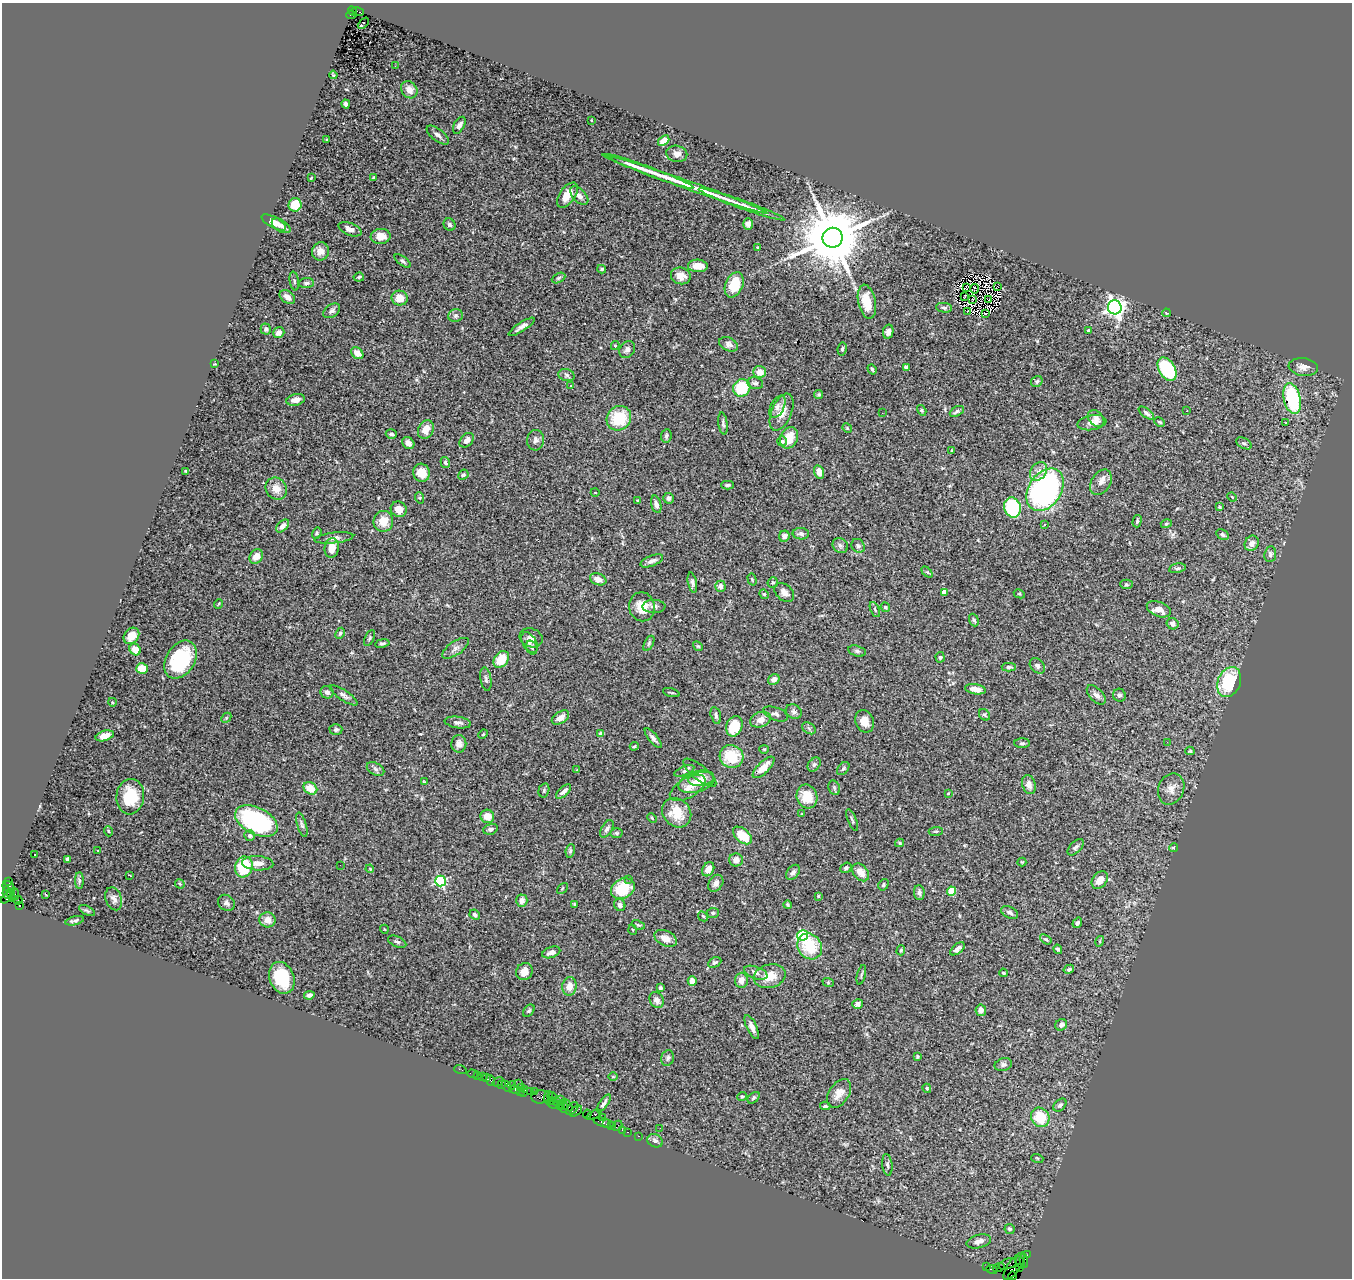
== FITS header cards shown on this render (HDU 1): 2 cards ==
NAXIS1  =                 1350
NAXIS2  =                 1276

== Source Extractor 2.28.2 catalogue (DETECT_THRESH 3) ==
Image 1350 x 1276 px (HDU 1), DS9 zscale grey, 1 PNG px = 1 image px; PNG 1354 x 1280 px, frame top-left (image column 1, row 1276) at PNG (2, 3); each listed source drawn as its Kron ellipse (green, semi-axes under 4 px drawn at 4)
Background 3.14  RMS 0.076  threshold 0.227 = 3 sigma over >= 5 px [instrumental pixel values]
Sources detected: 403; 3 with non-positive FLUX_AUTO (blend fragments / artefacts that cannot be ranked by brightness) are neither listed nor drawn; the other 400 listed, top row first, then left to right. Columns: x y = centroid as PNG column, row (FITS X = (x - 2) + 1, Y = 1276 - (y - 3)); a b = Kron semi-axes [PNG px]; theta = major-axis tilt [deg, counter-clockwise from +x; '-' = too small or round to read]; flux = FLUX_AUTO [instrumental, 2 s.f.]
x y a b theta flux
353 11 5 3 - 330
358 11 6 3 -20 650
351 15 5 2 - 810
363 23 6 2 46 9.1
395 66 2 2 - 7.7
333 75 4 3 - 5.3
409 90 9 7 -51 41
346 104 4 3 - 14
591 120 3 2 - 3.6
459 125 9 5 61 22
438 135 13 6 -38 22
327 139 3 2 - 3.5
664 140 6 4 38 53
677 154 10 8 -11 30
650 171 47 2 -21 110
374 177 3 3 - 4.2
311 178 3 2 - 3.4
685 184 87 3 -19 230
567 195 14 7 54 68
579 196 11 6 -46 27
742 204 46 3 -20 65
295 205 7 6 - 89
274 222 13 5 -28 48
748 224 6 5 - 18
449 225 6 5 - 12
281 226 10 6 -31 20
350 229 12 6 -22 28
381 236 10 7 5 72
832 238 10 10 - 52000
758 247 3 3 - 4.9
321 251 9 8 - 37
403 261 9 4 -38 11
698 266 10 6 -3 49
602 269 4 3 - 8.6
681 276 10 8 -16 47
359 277 5 4 - 6.7
558 278 7 4 28 8.2
294 281 9 4 -79 8.8
306 283 7 5 2 11
734 285 13 8 67 140
966 287 2 2 - 5.6
998 287 3 2 - 6.7
974 289 5 2 - 6.5
287 297 8 6 -38 35
964 297 3 2 - 4.3
400 298 8 7 - 63
973 300 4 2 - 4.7
988 300 2 2 - 5.6
867 302 17 8 -78 120
1115 307 7 7 - 2500
944 308 8 4 -7 11
332 311 9 6 35 16
967 311 3 2 - 2.1
985 313 3 2 - 7.2
1166 313 4 3 - 5.5
456 316 7 6 - 14
522 327 15 4 33 24
266 329 5 5 - 12
1088 330 3 3 - 8.6
888 332 7 5 77 21
279 333 6 5 - 28
729 344 10 6 -26 19
615 346 4 4 - 5.7
627 349 9 7 52 20
842 349 7 4 79 8.9
357 353 7 5 -41 54
215 364 4 3 - 4.6
906 367 4 4 - 13
1303 367 15 9 -6 31
872 369 5 3 - 7.7
1167 369 13 8 -59 480
760 372 6 6 - 50
566 375 8 6 -18 13
1037 381 6 5 - 10
755 383 8 6 -13 13
571 386 3 2 - 9.1
742 388 9 8 - 190
819 394 4 4 - 7.7
1292 399 16 8 -77 450
296 400 9 5 12 36
777 407 12 7 63 22
922 410 6 4 -58 6.6
957 411 8 4 27 14
1187 411 3 2 - 9.3
782 412 20 10 67 70
882 413 2 2 - 17
1146 413 9 4 -37 15
619 418 13 11 45 180
1096 418 9 7 -46 20
1159 422 5 3 - 6.4
723 423 11 4 -82 13
1092 423 14 7 10 32
1285 423 2 2 - 36
847 428 5 4 - 5
426 429 9 7 62 54
391 434 5 4 - 12
666 436 7 5 81 12
789 438 11 8 65 86
467 440 8 6 45 25
536 440 10 8 85 22
782 441 5 5 - 12
408 443 7 5 -47 27
1244 443 8 5 -29 11
952 450 4 2 - 3.4
445 462 5 4 - 13
186 471 3 2 - 5.2
1038 471 10 7 52 33
819 472 7 5 -74 40
421 473 9 8 - 69
463 475 5 4 - 9.2
1101 482 14 9 59 35
728 485 6 4 2 9.8
276 489 11 10 - 52
1045 490 23 16 56 1300
595 492 4 3 - 3.5
1232 497 5 3 - 4.5
420 498 6 3 -71 6.1
669 498 5 5 - 14
638 501 3 3 - 9.7
656 504 9 5 -75 20
1012 507 10 8 -73 320
1220 507 4 3 - 4.1
399 509 8 7 - 40
383 521 10 10 - 67
1137 521 6 4 75 9.1
1045 524 4 3 - 5.6
1166 524 5 4 - 6.5
283 526 8 4 45 29
317 533 5 4 - 7.4
801 534 8 5 -3 17
1222 535 7 5 -29 10
784 536 6 5 - 24
334 538 19 5 6 25
1252 543 8 6 58 30
840 545 8 7 - 15
858 546 7 6 - 13
332 548 10 7 84 60
1270 554 8 5 84 13
256 556 8 6 56 44
652 561 12 5 22 21
1177 568 8 4 11 10
927 572 6 4 -44 7.2
598 579 8 5 -21 39
752 579 6 3 -75 5.5
692 583 10 4 -79 14
773 583 5 5 - 7.9
1126 584 6 4 1 8.2
720 586 5 5 - 27
944 592 4 4 - 63
784 593 11 7 -41 25
764 594 5 4 - 5.1
1019 594 6 4 -27 6.5
218 604 5 3 - 4.3
654 606 11 6 -1 21
642 607 14 13 - 94
885 607 5 4 - 9.9
1159 609 12 7 -21 47
875 610 8 4 -64 8.4
974 620 6 4 -69 9.4
1172 624 6 5 - 18
340 633 6 3 63 7.4
131 636 9 7 51 54
370 638 9 4 64 7.6
531 638 12 9 -18 25
530 642 11 6 -60 18
382 643 7 4 9 9.4
649 643 8 4 64 9
698 646 5 4 - 6.2
532 647 7 5 -69 12
455 648 15 6 35 25
135 649 6 5 - 58
857 651 9 5 -15 12
940 657 5 4 - 5.8
501 659 9 6 52 120
181 660 20 14 58 380
1037 666 9 6 -47 18
1009 667 7 4 -2 13
142 669 6 5 - 100
486 679 12 5 -81 14
774 679 6 5 - 30
1229 682 15 11 67 270
975 689 10 5 -10 35
327 692 6 6 - 19
671 692 9 3 -15 6.5
344 695 16 5 -34 19
1096 695 12 6 -46 24
1119 695 6 6 - 13
112 702 4 3 - 4.5
794 712 8 6 -30 18
776 714 13 6 -20 19
716 715 8 5 -76 13
984 715 6 5 - 8.2
560 717 9 5 33 38
226 718 6 4 46 6.8
760 720 11 7 22 43
864 721 12 9 -68 46
458 722 13 5 -8 18
734 726 10 8 68 150
809 728 7 5 -32 11
336 729 6 5 - 11
483 734 5 4 - 5.1
601 734 4 4 - 45
105 736 9 5 17 39
653 738 12 4 -52 16
1167 742 3 2 - 5.9
1022 743 8 5 1 9
459 744 9 7 90 29
634 746 4 3 - 5.9
764 749 4 4 - 5.3
1190 751 4 4 - 5.9
731 756 12 11 - 170
814 764 8 5 48 11
764 767 14 6 44 64
843 768 7 5 50 8.2
375 769 9 6 -28 16
577 770 3 2 - 5.8
684 771 11 4 22 12
700 773 20 7 -39 28
701 779 13 7 8 44
424 782 4 3 - 4.4
696 782 19 10 17 81
1029 785 10 6 -72 24
310 788 7 5 -33 78
688 788 20 10 30 45
834 788 7 5 -70 9.1
1171 789 16 12 67 46
544 790 7 5 76 9
564 791 9 4 43 23
948 793 4 2 - 3
807 796 12 10 -72 110
130 797 18 14 84 180
677 813 16 13 -46 120
802 814 3 3 - 3.8
487 816 7 6 - 56
652 818 5 3 - 4.8
852 820 11 3 -67 8.6
256 821 23 13 -27 630
302 825 13 4 -74 15
490 829 7 5 15 16
607 829 9 5 60 17
108 831 5 3 - 4.6
936 831 7 4 4 7.8
617 833 6 5 - 8.4
249 835 5 5 - 17
742 835 11 6 -40 100
899 843 4 4 - 4.9
1076 847 10 5 47 14
1173 848 4 4 - 7
98 851 3 3 - 8.5
570 851 7 4 81 9.6
34 855 2 2 - 4.4
67 859 3 3 - 8.8
736 860 7 6 - 33
1022 862 4 4 - 5.7
258 863 16 7 -3 36
340 865 2 2 - 10
244 867 10 8 71 260
846 868 6 5 - 11
370 869 4 3 - 4
708 869 7 5 61 40
793 872 8 5 52 17
861 872 10 7 -50 46
129 875 4 2 - 7
629 879 3 2 - 13
79 880 8 4 -90 9.6
1100 880 10 7 52 46
440 881 5 5 - 500
9 882 3 2 - 250
716 883 9 6 55 26
180 884 5 4 - 5.3
883 885 6 4 56 8.1
9 887 6 5 - 580
562 888 6 2 45 4.2
623 889 12 9 29 160
951 891 4 4 - 150
7 892 6 3 84 510
10 893 4 3 - 370
919 893 7 5 -86 15
15 894 6 2 -78 280
45 894 3 2 - 4
818 896 3 3 - 5.1
7 897 7 4 42 800
12 899 3 3 - 1100
114 899 12 8 -72 23
18 900 4 3 - 46
522 901 6 5 - 29
226 903 9 7 -39 19
575 904 4 3 - 5.4
19 905 4 3 - 2500
620 905 6 5 - 17
788 905 4 4 - 8.2
87 911 9 4 -26 9.1
1010 912 9 5 -26 16
713 913 6 5 - 8.7
475 915 6 4 -44 14
703 916 6 4 -45 7.2
268 920 8 7 - 38
75 921 9 4 15 11
1077 923 5 4 - 11
638 925 7 4 -23 7
384 929 4 3 - 3.4
633 930 5 3 - 3.7
802 935 5 5 - 450
666 938 12 7 -25 44
1046 939 6 4 -36 7.7
1100 941 5 3 - 5.5
397 942 10 5 -24 12
810 946 14 12 -52 180
957 949 8 4 39 20
1058 949 5 3 - 10
901 950 5 4 - 7.3
551 952 9 5 20 25
715 962 7 5 28 12
1069 969 5 4 - 10
524 972 9 8 - 45
756 973 12 6 -21 20
1003 973 4 3 - 5.4
861 975 10 2 76 7
770 976 16 12 14 81
282 978 16 12 -68 190
741 980 7 6 - 31
692 981 5 4 - 42
828 982 6 3 -19 5.5
569 986 9 7 80 48
660 988 4 3 - 11
309 995 5 4 - 20
657 1000 8 6 -60 32
858 1004 5 5 - 29
981 1010 6 5 - 25
529 1011 7 5 49 8.1
1061 1025 6 5 - 18
752 1027 13 5 -65 28
917 1056 4 3 - 5.2
668 1058 8 6 72 14
1003 1065 9 6 15 19
460 1069 6 2 -19 65
472 1074 5 2 - 120
478 1076 3 2 - 120
482 1077 4 3 - 190
487 1077 3 2 - 51
613 1077 5 3 - 4.3
491 1080 5 4 - 160
498 1082 6 3 35 500
518 1083 3 2 - 450
501 1084 3 3 - 200
512 1085 4 3 - 540
507 1086 6 4 -50 780
522 1087 2 2 - 58
927 1088 5 3 - 5.8
515 1089 5 3 - 380
525 1090 3 2 - 180
520 1091 3 2 - 130
530 1092 2 2 - 170
534 1092 2 2 - 99
524 1093 3 3 - 180
839 1093 16 10 57 53
742 1096 5 4 - 5.8
541 1097 9 6 5 1000
548 1097 6 3 78 420
552 1097 5 3 - 630
754 1098 7 4 41 7.9
560 1099 2 2 - 130
552 1100 4 3 - 580
557 1101 3 2 - 200
604 1103 10 4 54 15
555 1104 8 3 -14 1000
561 1105 4 3 - 430
567 1105 7 3 -47 690
1060 1105 7 5 46 14
825 1106 5 4 - 7.6
564 1107 6 3 89 510
572 1108 7 4 47 1000
576 1111 7 3 39 220
587 1114 4 3 - 130
594 1115 8 3 25 520
602 1117 3 2 - 180
1040 1117 10 9 - 140
604 1123 11 3 -17 770
607 1124 4 3 - 300
612 1126 3 3 - 290
617 1126 5 2 - 490
660 1128 2 2 - 5.9
622 1130 2 2 - 47
627 1132 3 2 - 220
638 1136 3 2 - 120
655 1141 8 6 -25 16
1037 1158 6 3 -18 5.1
887 1165 11 5 -83 13
1009 1229 5 5 - 8.9
979 1241 12 6 15 29
1027 1255 2 2 - 85
1024 1261 7 4 -88 460
1020 1262 6 2 -61 590
1008 1264 9 5 19 1000
1014 1266 16 6 54 1500
987 1267 2 2 - 42
999 1267 6 2 19 190
1019 1267 3 2 - 120
992 1270 5 3 - 210
1012 1276 4 3 - 110
At the frame edge (FLAGS 8, measured only in part): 1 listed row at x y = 1012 1276
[3 non-positive-flux detections neither listed nor drawn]